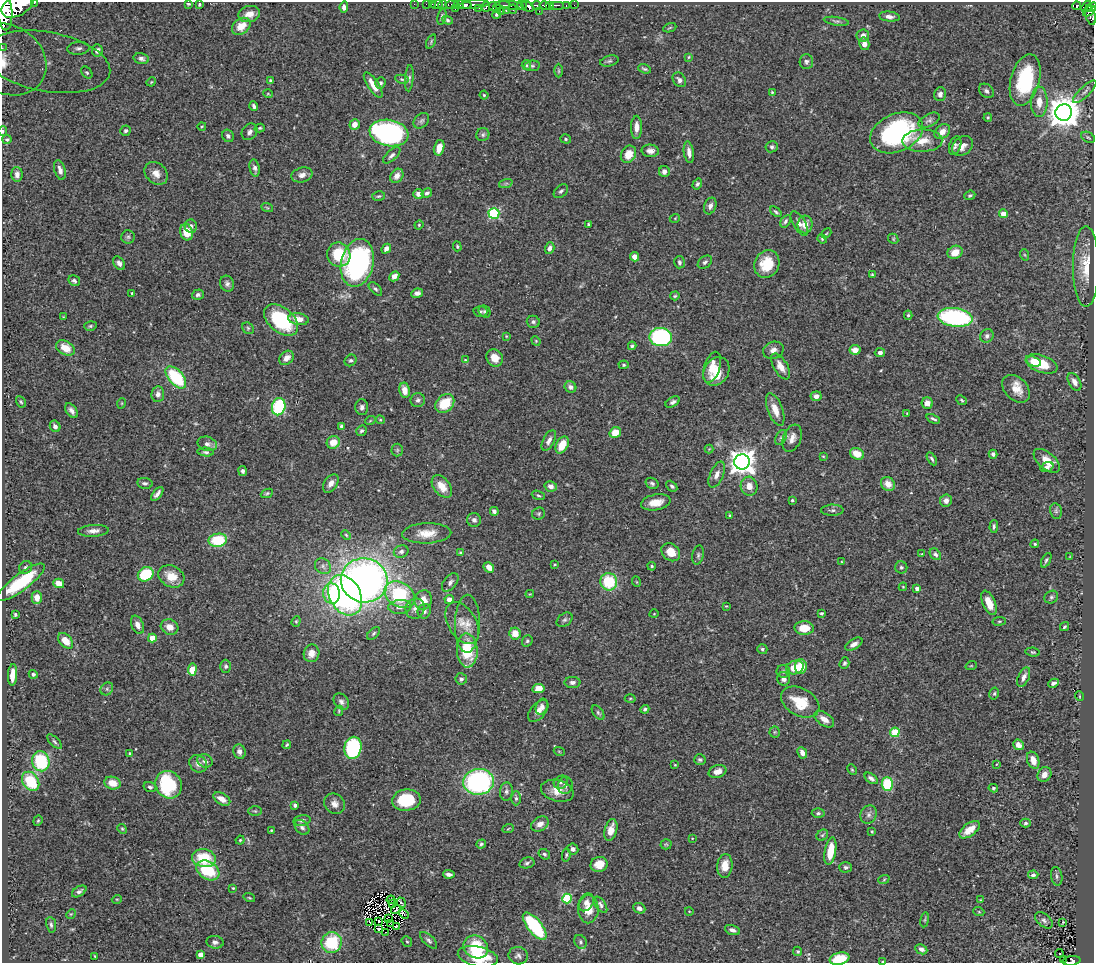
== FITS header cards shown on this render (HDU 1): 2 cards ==
NAXIS1  =                 1092
NAXIS2  =                  961

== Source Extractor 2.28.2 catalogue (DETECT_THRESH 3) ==
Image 1092 x 961 px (HDU 1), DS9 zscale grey, 1 PNG px = 1 image px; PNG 1096 x 965 px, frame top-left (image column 1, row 961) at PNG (2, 2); each listed source drawn as its Kron ellipse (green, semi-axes under 4 px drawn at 4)
Background 0.91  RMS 0.029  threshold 0.0865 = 3 sigma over >= 5 px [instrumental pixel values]
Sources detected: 469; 4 with non-positive FLUX_AUTO (blend fragments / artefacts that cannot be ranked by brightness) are neither listed nor drawn; the other 465 listed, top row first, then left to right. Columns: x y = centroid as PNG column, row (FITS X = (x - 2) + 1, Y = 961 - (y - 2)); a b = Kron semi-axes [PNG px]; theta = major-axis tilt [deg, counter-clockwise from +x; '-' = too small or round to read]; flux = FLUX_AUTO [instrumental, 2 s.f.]
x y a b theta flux
34 3 3 2 - 85
188 4 3 2 - 2.4
199 4 3 2 - 2.2
414 4 2 2 - 12
426 4 2 2 - 8.5
432 4 2 2 - 14
437 4 6 3 12 39
459 4 5 3 - 440
17 5 17 10 28 5700
442 5 5 2 - 29
451 5 6 3 -5 190
464 5 7 3 -13 950
474 5 15 4 6 1600
503 5 7 2 0 340
511 5 12 3 -8 510
522 5 5 2 - 380
536 5 4 3 - 310
557 5 7 2 0 210
566 5 3 2 - 120
574 5 2 2 - 18
493 6 4 3 - 200
528 6 7 4 -29 1100
545 6 5 3 - 760
549 6 3 3 - 540
1076 6 4 4 - 200
344 7 6 4 84 8.3
486 7 5 3 - 220
1086 7 6 4 44 360
1092 7 5 4 - 340
455 8 3 2 - 59
478 8 3 2 - 86
497 9 3 2 - 56
513 9 4 3 - 180
4 10 20 8 -85 5500
506 10 3 2 - 10
501 11 2 2 - 21
539 11 2 2 - 12
1089 11 7 4 34 320
249 14 11 8 13 18
496 14 4 4 - 3.4
1090 15 10 5 -74 310
442 16 8 4 77 3.8
889 17 10 5 -6 8.3
447 20 6 4 -18 3.4
836 21 12 4 -8 4.5
241 26 10 7 36 28
670 28 7 2 22 1.8
863 35 6 6 - 9.4
431 41 7 3 64 2.4
864 44 6 5 - 11
2 48 3 2 - 20
78 48 11 6 4 8.1
97 50 6 5 - 7.8
689 57 4 3 - 1.9
141 58 8 5 -14 5.8
7 59 41 34 -32 120
609 61 9 5 16 4
47 62 64 29 -10 170
806 62 7 6 - 5
526 65 5 4 - 2.6
532 66 8 5 9 3.9
644 69 6 3 -20 3.1
559 71 7 3 -90 2.2
87 72 6 4 -49 3.5
409 78 13 4 86 4.8
402 79 7 4 -9 3.3
679 80 8 6 -52 7.5
1025 80 26 14 75 130
270 81 4 4 - 3.1
151 82 5 4 - 1.8
380 83 6 5 - 4.8
373 85 15 5 -57 21
986 91 8 6 -41 5.5
772 92 3 3 - 2
1085 92 15 5 44 8.4
268 94 5 3 - 1.7
940 94 7 6 - 7.1
484 95 4 4 - 2.2
1039 102 15 8 88 22
254 106 4 3 - 4.6
1064 113 8 8 - 3900
988 117 4 3 - 2.6
929 120 11 6 28 6.1
421 121 9 6 45 5.3
355 124 5 5 - 15
202 126 4 3 - 1.7
636 127 11 5 90 15
260 128 5 4 - 2.7
3 131 5 4 - 2.4
126 131 5 5 - 4.3
250 132 9 7 49 7.9
942 132 9 6 41 17
389 133 20 13 -10 380
897 133 27 19 24 290
483 135 7 6 - 4.3
228 136 6 5 - 5.5
1088 137 7 4 -29 3.1
7 139 5 3 - 2.7
566 139 5 4 - 2.9
922 141 20 11 1 33
955 146 9 5 70 6
962 146 11 9 42 14
772 147 6 5 - 4.2
439 148 8 5 74 26
650 151 8 6 -5 10
689 152 11 5 -81 12
628 154 9 7 61 28
392 155 11 5 42 5.7
255 168 9 5 -80 6.6
60 170 10 5 -75 9.2
664 172 5 5 - 9.4
156 173 13 10 -44 17
17 174 7 5 -87 9.8
302 175 11 7 14 11
397 176 8 6 51 10
506 183 7 4 19 3.1
697 184 6 4 57 4.1
561 191 8 5 42 4.7
427 193 5 4 - 4.8
418 194 5 5 - 11
970 195 6 4 23 3.1
379 196 6 4 15 3.1
710 206 8 6 71 7.5
267 207 6 3 -21 2.6
776 212 7 3 -40 3.5
494 213 5 5 - 180
1003 214 4 4 - 35
675 218 5 3 - 1.6
786 221 7 4 58 4.4
799 223 14 6 -60 10
588 224 3 3 - 2.6
805 224 9 7 85 19
419 225 5 4 - 2.1
191 226 7 6 - 5.8
187 232 8 6 -75 37
826 233 5 3 - 1.9
128 237 6 6 - 4.9
822 239 5 4 - 2.3
893 239 5 4 - 2.3
457 246 5 3 - 2.2
550 248 6 4 72 7.9
386 249 5 4 - 9.2
955 252 8 6 26 26
339 255 12 11 - 65
1025 255 6 3 -70 2.4
634 257 5 4 - 12
679 262 6 5 - 3.7
705 262 8 5 36 5
119 263 7 5 -56 6.4
357 263 24 16 77 500
767 264 14 12 62 55
1086 267 40 13 -90 50
872 274 3 3 - 2
394 276 5 4 - 12
74 281 6 5 - 4.3
227 284 8 7 - 6.4
375 289 8 4 -45 4.6
132 293 3 3 - 2
417 293 6 4 10 7.8
198 295 6 5 - 4.9
675 296 5 4 - 2.6
480 311 7 5 1 3.6
485 312 6 5 - 3.3
908 315 4 4 - 2.7
63 317 3 3 - 1.2
955 317 17 9 -7 260
299 319 10 6 -8 21
281 320 19 12 -40 150
533 322 6 6 - 4.4
90 326 6 4 16 3
248 328 6 5 - 3.7
506 336 3 2 - 1.6
987 336 7 6 - 6.4
661 337 11 9 -2 240
536 341 5 4 - 2.3
632 346 4 3 - 3.4
65 348 10 7 -30 28
773 350 10 8 20 11
855 350 5 5 - 16
880 353 5 4 - 7
287 358 8 6 43 14
495 358 9 8 - 24
351 360 6 5 - 4
465 360 3 3 - 1.3
1033 361 7 4 -19 12
1042 364 16 8 -20 58
624 365 5 4 - 2.8
780 366 14 7 -59 18
712 367 16 8 72 25
716 371 15 12 55 43
176 377 13 7 -49 130
1074 382 10 5 -62 9.4
570 387 6 5 - 6.3
1016 389 16 11 -45 26
404 390 8 5 -80 19
158 394 8 6 82 8.1
816 396 5 5 - 10
418 400 7 7 - 5.9
962 400 6 4 -41 2.5
21 402 6 4 -60 3
673 402 8 4 31 6.1
122 403 5 3 - 1.7
445 403 11 8 44 55
927 403 6 5 - 17
279 407 9 6 75 140
362 407 8 6 -89 6.1
775 409 17 7 -69 26
71 411 8 5 -55 7.5
907 413 4 3 - 1.6
933 419 7 3 -24 3.7
380 420 4 4 - 2.1
370 421 5 3 - 1.7
55 426 6 5 - 7.4
342 426 4 4 - 4.4
361 431 6 5 - 4.3
615 432 6 5 - 28
781 438 8 5 63 4.9
792 438 14 9 70 14
549 440 11 5 63 9.5
333 442 7 6 - 25
207 444 10 7 -15 8.5
562 445 9 6 61 40
709 449 4 4 - 1.8
397 450 6 6 - 3.5
206 452 8 4 -6 4.2
857 454 7 5 -28 29
993 454 4 4 - 4.7
823 456 3 3 - 1.7
932 459 7 4 -60 3.7
1047 461 15 8 -40 26
742 462 8 7 - 2000
1047 467 7 4 21 7.7
243 471 5 4 - 5.8
717 475 14 6 66 12
145 483 8 5 -10 5.3
331 483 10 6 54 11
652 483 7 5 -29 4.2
888 484 8 6 -43 18
442 486 13 8 -52 27
551 486 6 5 - 10
672 486 6 4 -47 4
749 486 9 8 - 16
267 493 6 4 23 2.8
157 494 8 3 51 7
538 495 7 4 -19 3
792 500 3 3 - 2.7
946 501 6 6 - 11
656 502 15 8 10 26
832 510 11 5 1 5.3
494 511 4 4 - 7
1056 511 8 6 -78 4.6
539 514 6 6 - 3.2
730 515 4 3 - 1.8
474 520 7 7 - 7.1
994 526 6 3 89 3.8
93 531 15 6 4 11
427 533 24 10 2 29
346 535 5 4 - 2.1
218 540 9 6 10 88
1035 544 4 4 - 2.1
401 551 7 6 - 6.2
671 552 10 8 -41 30
461 553 4 3 - 3.2
922 554 4 2 - 1.5
935 554 7 5 -48 4.9
698 555 10 5 76 4.5
1070 557 4 2 - 1.3
1046 560 8 4 63 3.8
842 562 4 2 - 1.5
555 564 3 3 - 2.1
323 566 9 7 -41 7.8
652 566 4 3 - 2.4
26 567 7 6 - 5.2
489 567 6 4 -47 16
901 567 6 6 - 4.9
146 574 8 7 - 78
171 576 13 10 -27 30
364 580 23 22 - 1100
21 582 29 8 37 99
450 582 11 6 52 7.2
609 582 9 8 - 80
637 582 5 3 - 1.6
59 583 5 4 - 19
903 587 4 4 - 1.8
917 589 4 3 - 9.5
332 594 10 8 -83 64
530 594 4 2 - 1.5
345 595 21 15 -61 450
400 595 16 12 -31 150
37 597 6 5 - 17
1051 597 7 6 - 4.6
449 599 4 4 - 15
423 600 10 8 73 24
989 603 13 6 -67 28
726 606 4 3 - 1.5
400 607 11 7 6 14
415 609 10 9 - 12
424 611 7 6 - 6.7
822 613 4 3 - 2.9
15 614 3 3 - 3
654 614 4 3 - 1.5
565 620 9 6 39 5.7
296 621 5 4 - 2.6
999 621 7 3 8 2.3
462 623 23 14 -59 31
467 624 29 12 89 30
137 625 9 6 -67 12
170 627 9 7 -25 18
1064 627 5 3 - 2.7
804 628 9 7 -1 34
373 633 8 4 45 3.9
515 633 6 5 - 22
152 638 4 4 - 32
66 641 9 6 -46 24
527 641 6 5 - 3.6
854 644 9 5 31 10
762 649 5 5 - 4.1
467 650 17 10 -87 83
1033 652 7 4 -7 2.7
311 653 9 8 - 20
844 663 6 4 71 3.7
226 666 6 5 - 4.1
971 666 6 3 18 1.8
795 667 9 6 17 36
801 667 7 6 - 33
192 670 6 4 82 31
783 671 7 6 - 5.3
33 674 4 4 - 3.5
12 675 11 4 86 24
1024 677 10 5 66 9.1
461 679 6 5 - 5.2
784 679 7 6 - 8.6
572 682 8 5 1 6.4
1054 683 5 3 - 6
538 688 6 4 10 21
107 689 7 6 - 4.5
994 694 6 4 75 3.4
1079 696 5 3 - 1.6
630 698 5 3 - 2.1
341 702 9 6 -51 7.4
800 702 20 13 -29 53
542 707 8 6 70 6.9
645 709 4 4 - 3.6
339 711 5 4 - 2
538 711 13 7 49 16
598 713 8 5 -52 4
824 719 11 6 -35 16
775 732 5 5 - 2.9
895 732 5 4 - 86
55 742 9 4 -45 4.4
287 745 4 3 - 2.5
1018 745 6 5 - 11
353 748 11 8 78 180
559 751 5 3 - 1.6
239 752 7 6 - 8.8
802 753 6 4 -64 11
130 754 3 3 - 3
700 759 6 5 - 3.6
1033 760 9 6 -69 19
41 761 10 8 -76 130
205 761 8 6 -25 8
198 764 9 8 - 9.8
997 764 3 2 - 1.4
675 765 3 3 - 1.5
852 770 6 4 -62 2.3
717 772 9 6 16 13
1044 774 7 6 - 12
871 778 7 4 -36 7
31 781 10 7 -55 84
478 782 15 13 5 340
561 782 7 6 - 5.5
112 783 8 6 -15 24
887 784 7 5 -89 100
169 785 14 12 -51 160
565 785 9 7 80 7.8
150 787 6 5 - 4.7
993 788 4 3 - 2.4
506 791 9 6 85 5.9
557 791 17 10 -15 25
516 798 7 5 89 4.4
222 799 9 5 -30 17
406 800 14 10 8 81
335 804 11 9 -40 12
295 805 4 3 - 5.7
255 811 7 5 -1 3.4
818 813 6 5 - 4.1
869 815 9 8 - 8
302 820 9 5 8 5.9
38 821 5 4 - 2.6
1026 823 5 4 - 3.8
540 824 9 7 31 12
302 827 8 6 -46 5.4
122 829 5 4 - 2.5
508 829 6 3 21 2.3
271 830 4 2 - 2.4
611 830 11 6 75 19
970 830 12 6 37 27
872 831 3 3 - 1.7
822 835 6 5 - 3.1
692 838 3 2 - 1
240 840 4 4 - 2.5
481 844 5 4 - 3.3
666 844 5 5 - 2.7
573 849 5 5 - 7.6
830 851 14 5 80 44
544 854 6 5 - 3.7
566 855 6 4 80 2.9
204 858 12 9 -8 66
527 863 8 5 13 4.7
599 864 8 7 - 24
725 866 12 7 84 24
846 867 6 5 - 4.4
208 870 12 9 -31 89
449 874 6 3 -6 6.6
1033 875 5 4 - 4
1057 876 9 5 -80 4.8
884 879 6 3 21 2.2
233 888 3 3 - 1.7
79 891 8 5 32 5.7
249 898 6 3 -19 2.1
567 898 5 4 - 130
117 899 5 3 - 1.5
391 900 4 2 - 0.82
981 900 4 3 - 1.7
586 902 9 7 61 10
401 903 5 3 - 3.2
393 904 3 2 - 1.2
601 905 9 5 -55 5.7
639 908 6 5 - 7.8
396 909 5 2 - 1.3
588 909 14 10 87 27
689 911 4 3 - 1.3
979 912 5 3 - 2.1
71 914 5 4 - 2.2
404 914 5 3 - 5.5
388 919 3 2 - 2.7
925 920 7 4 81 2.5
1044 920 10 6 -38 6.3
379 921 3 2 - 1.3
370 922 4 2 - 1.2
1063 922 3 2 - 1.8
390 923 3 2 - 2.4
51 925 8 5 -81 4.6
535 926 16 7 -51 160
396 927 3 2 - 2.8
379 928 3 2 - 1.2
732 930 8 4 -18 7.3
385 932 2 2 - 1.7
429 940 11 5 -44 5.4
215 942 8 6 -8 6.3
332 942 10 10 - 94
407 942 6 4 -49 2.6
580 942 7 6 - 4.7
476 947 13 11 -33 75
921 949 6 4 -27 7.5
798 951 5 4 - 2.7
1059 954 4 2 - 3
200 955 4 4 - 24
95 956 3 2 - 1.7
518 956 9 8 - 7.2
478 957 20 10 -12 73
839 959 10 6 13 52
1063 959 3 2 - 3.3
883 961 4 2 - 1.6
1071 961 9 4 6 130
At the frame edge (FLAGS 8, measured only in part): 10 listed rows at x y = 34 3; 17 5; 1092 7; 4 10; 2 48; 7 59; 3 131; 839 959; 883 961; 1071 961
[4 non-positive-flux detections neither listed nor drawn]